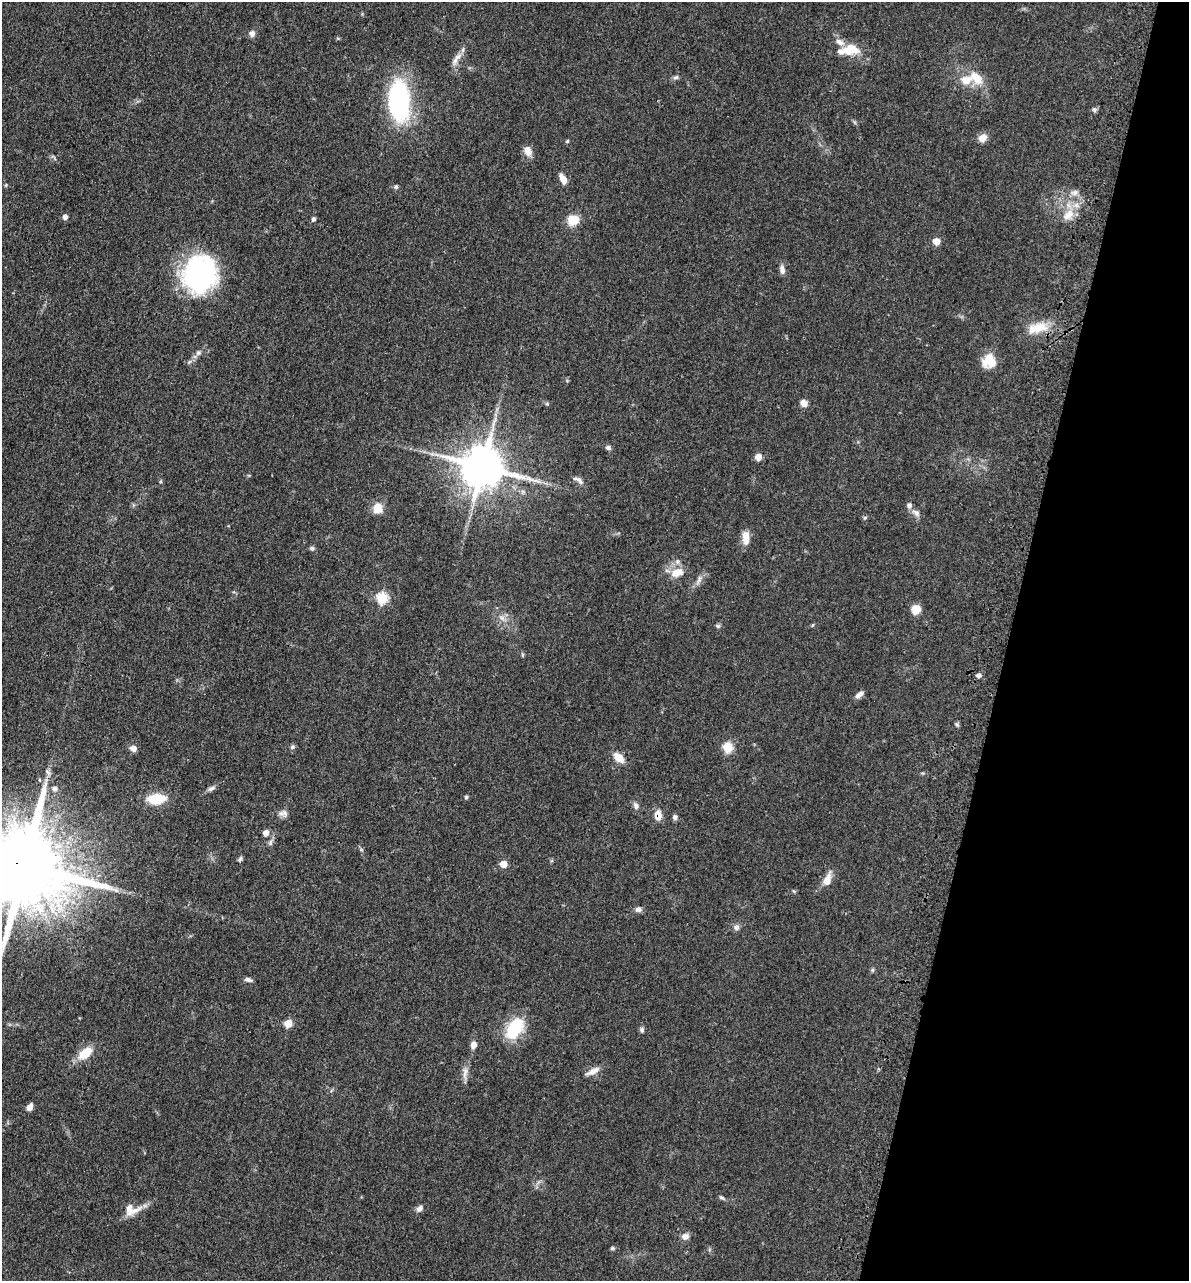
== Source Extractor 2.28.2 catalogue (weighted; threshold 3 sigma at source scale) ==
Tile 8 of 4 x 4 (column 4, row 2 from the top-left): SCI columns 3885-5071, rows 2627-3905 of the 5276 x 5252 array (HDU 1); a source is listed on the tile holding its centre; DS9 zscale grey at full resolution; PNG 1191 x 1283 px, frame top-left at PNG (2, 2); no overlay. Shown black and unused: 15% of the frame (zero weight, under 3 of 4 exposures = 6% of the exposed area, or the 3 px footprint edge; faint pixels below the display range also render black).
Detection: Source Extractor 2.28.2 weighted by HDU 2 'WHT'; one run over the whole footprint, this tile lists its part. Background 0.0401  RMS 0.0049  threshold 0.0219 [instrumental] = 3 sigma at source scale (4.5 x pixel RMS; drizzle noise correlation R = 1.50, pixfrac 1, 0.05/0.05 arcsec/px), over >= 5 px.
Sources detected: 84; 5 inside a brighter listed object's ellipse — not listed separately; the other 79 listed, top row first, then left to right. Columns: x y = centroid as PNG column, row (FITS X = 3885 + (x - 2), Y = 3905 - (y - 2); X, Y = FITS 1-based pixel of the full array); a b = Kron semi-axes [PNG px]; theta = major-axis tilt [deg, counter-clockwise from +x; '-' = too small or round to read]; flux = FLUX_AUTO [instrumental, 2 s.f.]
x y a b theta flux
252 34 8 7 - 2
849 50 27 11 6 11
455 61 11 7 66 2.5
676 77 7 5 14 1.1
976 78 23 12 -43 8.7
399 100 40 19 -89 68
1094 110 7 5 -68 0.93
982 138 9 8 - 3.8
567 141 4 4 - 0.6
527 151 12 9 -75 3.6
563 179 10 6 -62 4.5
396 187 6 5 - 0.92
1074 192 10 7 13 2.1
1068 215 20 11 41 6.4
65 217 5 5 - 2.2
313 219 6 5 - 1.1
573 220 11 10 - 8.2
936 241 5 5 - 7.8
782 269 12 6 -78 2.2
199 274 38 34 74 74
1037 328 29 13 14 10
198 353 7 6 - 1.4
989 361 16 15 - 8.5
804 403 8 7 - 2.7
608 448 7 6 - 1.2
758 457 6 6 - 4.1
483 467 12 11 - 2000
579 480 12 6 -51 2
378 508 12 10 77 5.5
916 513 11 7 -36 2.2
865 517 6 3 19 0.63
746 538 19 9 -89 4.4
312 548 6 5 - 0.98
677 573 20 12 15 6.1
699 580 13 4 66 1.8
382 598 6 5 - 39
916 609 9 9 - 5.5
502 618 8 5 -45 1.5
718 626 6 6 - 0.86
523 655 6 4 -90 0.6
979 675 6 5 - 1.5
859 695 12 5 37 2
957 724 6 4 -2 0.75
293 747 6 5 - 0.9
728 747 5 5 - 25
133 748 7 6 - 2.7
619 758 11 7 -44 6.6
48 772 9 4 -51 1.2
40 780 5 3 - 0.44
211 788 11 6 31 1.5
55 789 6 5 - 1.9
466 797 4 4 - 0.91
156 799 14 8 5 18
636 806 9 6 -77 1.6
284 813 13 7 -6 2.2
658 815 13 9 -76 3.7
675 817 6 5 - 1.5
266 833 5 5 - 4.5
240 859 9 4 58 0.85
503 864 5 5 - 7.1
25 866 23 19 -17 9100
827 880 17 9 71 4.3
638 909 8 7 - 1.6
736 927 8 7 - 1.7
872 970 5 5 - 0.72
248 980 9 5 -15 1.4
288 1023 5 5 - 11
515 1028 23 13 60 23
642 1030 7 6 - 1.1
473 1045 8 6 76 2.6
85 1053 19 10 39 8.8
465 1071 8 7 - 2.1
593 1071 16 7 28 3.5
30 1107 7 5 63 2.8
721 1198 7 4 -36 0.9
419 1209 9 7 38 1.8
134 1210 27 7 25 4.9
685 1237 9 7 25 2.6
612 1248 5 4 - 0.7
Overlapping masked pixels (flux is a lower limit): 2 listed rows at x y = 658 815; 25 866
Isophote crosses this tile's border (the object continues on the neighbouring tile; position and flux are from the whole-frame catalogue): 1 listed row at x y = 25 866